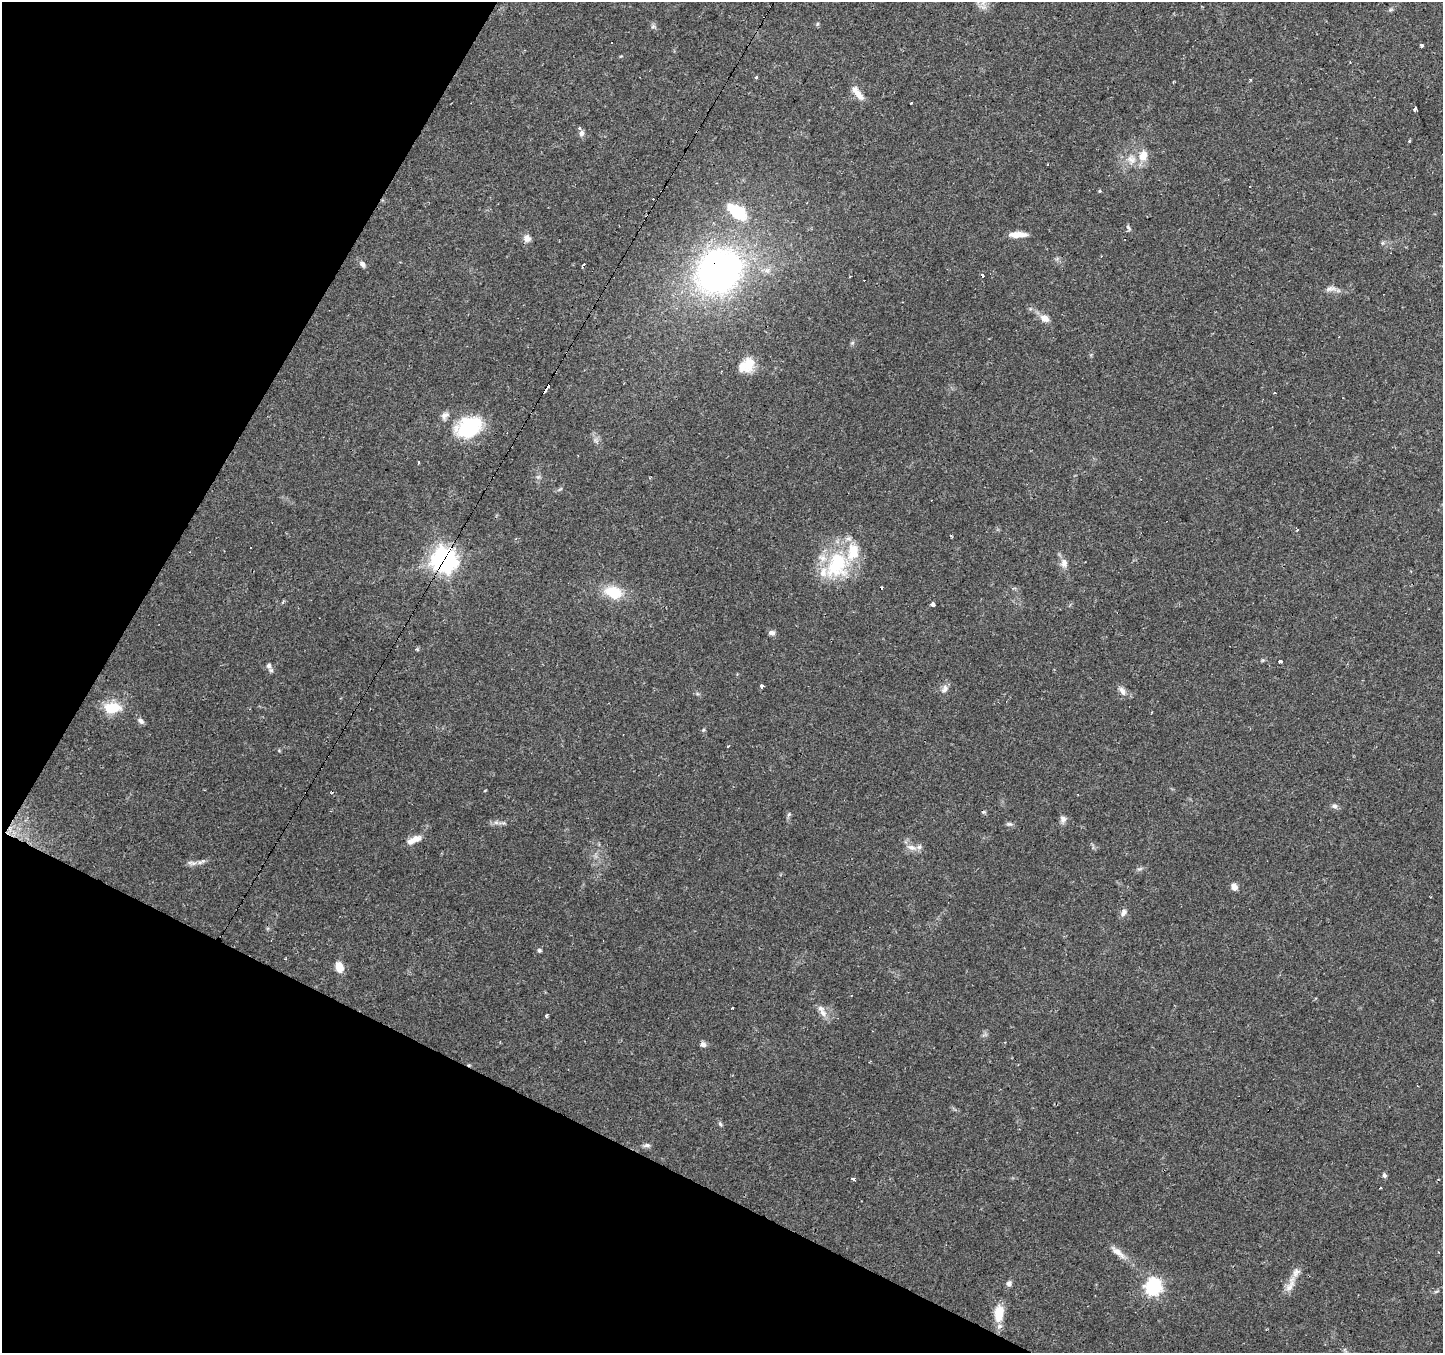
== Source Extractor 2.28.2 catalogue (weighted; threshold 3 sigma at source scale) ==
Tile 9 of 4 x 4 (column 1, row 3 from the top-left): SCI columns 1-1441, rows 1546-2896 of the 5765 x 5860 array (HDU 1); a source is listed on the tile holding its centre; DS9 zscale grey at full resolution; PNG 1445 x 1355 px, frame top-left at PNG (2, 2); no overlay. Shown black and unused: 24% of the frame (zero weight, under 2 of 3 exposures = <1% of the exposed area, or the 3 px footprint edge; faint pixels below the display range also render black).
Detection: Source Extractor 2.28.2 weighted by HDU 2 'WHT'; one run over the whole footprint, this tile lists its part. Background 0.0783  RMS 0.006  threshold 0.0268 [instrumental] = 3 sigma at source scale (4.5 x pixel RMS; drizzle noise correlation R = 1.50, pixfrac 1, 0.0396/0.0396 arcsec/px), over >= 5 px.
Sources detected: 97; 14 cosmic-ray / hot-pixel residue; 1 long thin detection or spike segment (spike, bleed or trail) — not listed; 8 inside a brighter listed object's ellipse — not listed separately; the other 74 listed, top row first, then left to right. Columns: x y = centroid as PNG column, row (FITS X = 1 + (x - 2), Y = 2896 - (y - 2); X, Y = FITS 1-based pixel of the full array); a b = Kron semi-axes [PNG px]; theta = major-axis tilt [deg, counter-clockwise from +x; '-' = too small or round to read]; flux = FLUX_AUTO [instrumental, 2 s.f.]
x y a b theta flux
982 2 16 8 -53 5.6
817 24 5 4 - 0.8
653 26 6 6 - 1.3
1421 45 4 3 - 3.2
757 78 3 3 - 5.4
1250 80 4 3 - 0.67
858 93 22 7 -53 6.1
911 103 3 3 - 1.5
1415 109 3 3 - 3.6
582 133 8 6 65 1.9
1143 156 16 11 73 7.9
737 211 29 14 -36 22
1128 228 10 4 -58 1.1
1018 234 20 6 1 7
527 238 9 8 - 3.4
1382 243 6 4 89 0.94
362 264 10 6 -50 2.3
583 264 3 3 - 0.96
719 271 32 28 38 300
1331 289 17 7 5 3.5
1044 318 9 7 -30 5.7
852 343 6 4 19 0.88
749 365 21 13 75 11
445 415 13 8 44 3
469 427 29 20 25 42
595 440 7 5 -89 1.6
538 477 7 5 43 1.2
1297 530 3 3 - 1.1
444 560 10 9 - 360
1064 563 13 9 -81 4
837 565 39 31 69 44
613 592 15 10 -19 22
933 604 4 3 - 7
771 633 9 6 -10 2.1
417 649 5 3 - 0.98
1280 661 4 3 - 1.8
269 665 8 6 87 2.2
762 686 4 3 - 1.6
945 689 12 8 54 3
1122 691 14 7 -53 3.3
112 708 18 11 1 17
141 721 8 6 -40 2.2
703 730 5 4 - 0.73
728 746 3 2 - 1.2
485 790 4 3 - 0.46
1335 806 8 6 -11 1.9
789 814 7 5 55 1.1
1063 819 10 8 85 2.6
502 823 16 4 0 2.2
1009 824 9 5 -9 1.4
10 829 7 4 -72 1.7
415 839 16 8 16 5.1
912 847 17 7 -17 4.4
201 862 13 5 20 2.3
1140 869 9 4 13 1.3
1234 887 7 6 - 3.6
1124 912 10 7 62 2.7
539 950 5 5 - 1.1
339 967 10 7 -70 8.5
732 1008 3 2 - 0.92
823 1013 13 8 -68 4.3
547 1015 4 3 - 1.5
703 1044 8 6 -10 2.3
720 1124 6 5 - 1
647 1145 9 5 -4 1.9
1384 1175 6 5 - 1.3
853 1179 4 3 - 1.4
1380 1187 3 2 - 0.8
1118 1252 27 7 -40 6
1009 1283 7 7 - 1.9
1290 1285 28 9 67 6.5
1153 1286 7 7 - 140
999 1313 19 11 85 12
1345 1351 10 4 -71 1.7
Overlapping masked pixels (flux is a lower limit): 3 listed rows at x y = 719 271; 444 560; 10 829
Isophote crosses this tile's border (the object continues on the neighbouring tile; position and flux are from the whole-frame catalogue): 2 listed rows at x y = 982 2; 1345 1351